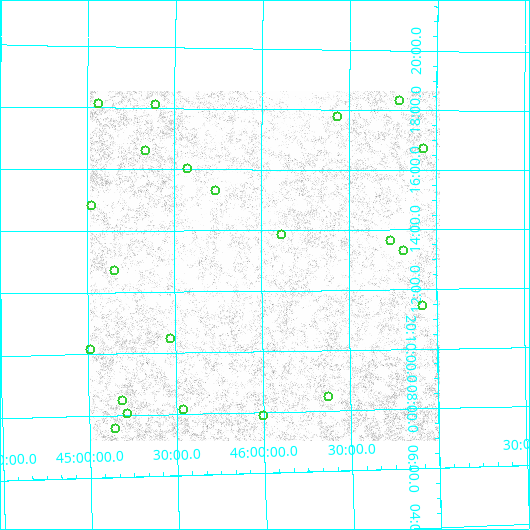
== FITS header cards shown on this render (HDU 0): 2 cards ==
NAXIS1  =                  700
NAXIS2  =                  700

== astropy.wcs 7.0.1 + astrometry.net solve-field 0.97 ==
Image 700 x 700 px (HDU 0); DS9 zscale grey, zoomed out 1/2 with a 90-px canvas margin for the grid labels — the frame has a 2x2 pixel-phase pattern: neighbouring pixels differ more than pixels two apart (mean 1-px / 2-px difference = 1.984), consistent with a one-shot-colour (mosaic) sensor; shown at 1/2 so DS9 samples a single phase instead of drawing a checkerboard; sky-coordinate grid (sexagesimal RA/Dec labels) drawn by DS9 from the SOLVED WCS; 22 Tycho-2 reference stars matched to detected sources circled (green)
Header WCS: none
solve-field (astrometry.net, Tycho-2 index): SOLVED blind (the file carries no WCS)
Solved WCS: RA---TAN-SIP/DEC--TAN-SIP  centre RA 20:12:50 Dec +46:01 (303.21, +46.02 deg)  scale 10.3 arcsec/px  FOV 120.3' x 120.3'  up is +90 deg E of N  parity normal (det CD < 0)
(file carries no celestial WCS; the grid is the blind solution)
Tycho-2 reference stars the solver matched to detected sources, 22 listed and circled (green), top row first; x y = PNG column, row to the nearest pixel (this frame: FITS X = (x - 90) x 2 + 1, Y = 700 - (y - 91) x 2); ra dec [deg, ICRS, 3 dp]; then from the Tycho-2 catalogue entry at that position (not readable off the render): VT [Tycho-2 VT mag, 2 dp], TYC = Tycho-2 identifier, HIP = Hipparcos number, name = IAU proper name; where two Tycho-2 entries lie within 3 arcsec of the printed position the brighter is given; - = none
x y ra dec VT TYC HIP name
400 102 304.576 +46.792 8.77 3572-1443-1 - -
99 104 304.531 +45.070 8.03 3572-453-1 - -
156 105 304.528 +45.397 8.07 3572-13-1 - -
338 118 304.439 +46.436 8.45 3572-1274-1 100040 -
424 150 304.174 +46.932 8.57 3576-846-1 - -
146 152 304.150 +45.339 7.27 3572-582-1 99936 -
188 170 304.003 +45.580 5.91 3572-2103-1 99889 -
216 192 303.822 +45.741 7.08 3572-1013-1 99827 -
92 206 303.705 +45.029 7.85 3559-2228-1 - -
282 235 303.461 +46.117 8.12 3559-2764-1 - -
391 241 303.408 +46.741 3.93 3559-2797-1 99675 -
404 251 303.325 +46.816 4.83 3559-2796-1 99639 -
115 271 303.179 +45.161 8.71 3559-2365-1 - -
422 306 302.862 +46.918 7.98 3563-1904-1 99490 -
171 340 302.615 +45.476 8.14 3559-1154-1 - -
91 350 302.539 +45.017 7.75 3559-2216-1 99370 -
328 398 302.113 +46.375 8.42 3559-1043-1 99211 -
123 402 302.116 +45.197 7.86 3559-1470-1 99213 -
184 410 302.035 +45.543 8.05 3559-610-1 99182 -
128 414 302.013 +45.224 8.16 3559-1898-1 - -
264 416 301.972 +45.999 8.21 3559-190-1 99159 -
116 429 301.893 +45.153 7.53 3559-2126-1 99136 -